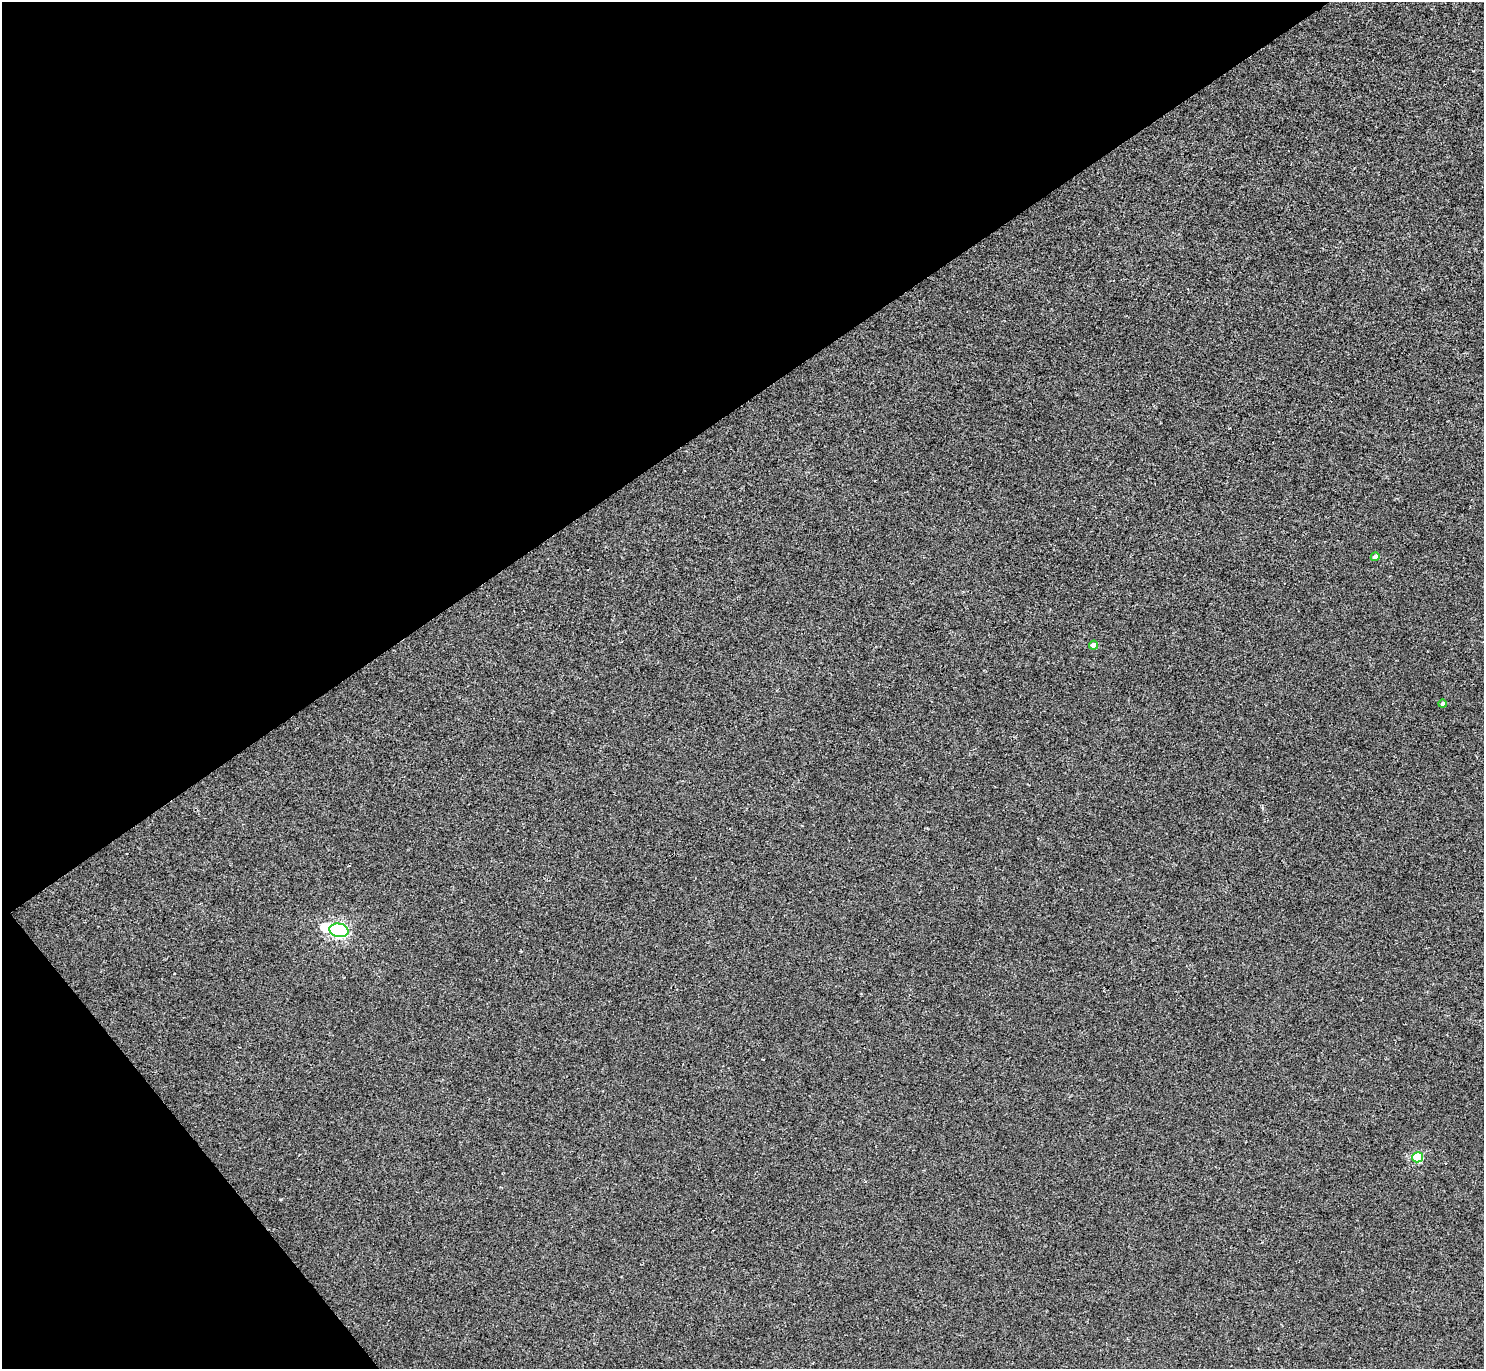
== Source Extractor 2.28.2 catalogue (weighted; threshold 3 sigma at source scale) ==
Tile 5 of 4 x 4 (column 1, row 2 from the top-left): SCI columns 1-1482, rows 2896-4262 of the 5932 x 5928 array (HDU 1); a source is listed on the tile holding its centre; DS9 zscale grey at full resolution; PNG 1486 x 1371 px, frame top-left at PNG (2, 2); each listed source drawn as its Kron ellipse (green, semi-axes under 4 px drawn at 4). Shown black and unused: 34% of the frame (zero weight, under 2 of 3 exposures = <1% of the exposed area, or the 3 px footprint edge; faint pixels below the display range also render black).
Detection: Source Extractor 2.28.2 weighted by HDU 2 'WHT'; one run over the whole footprint, this tile lists its part. Background 8.60e-04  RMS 0.0049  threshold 0.0222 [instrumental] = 3 sigma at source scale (4.5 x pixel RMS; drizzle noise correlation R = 1.50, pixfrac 1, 0.05/0.05 arcsec/px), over >= 5 px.
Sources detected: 5; all 5 listed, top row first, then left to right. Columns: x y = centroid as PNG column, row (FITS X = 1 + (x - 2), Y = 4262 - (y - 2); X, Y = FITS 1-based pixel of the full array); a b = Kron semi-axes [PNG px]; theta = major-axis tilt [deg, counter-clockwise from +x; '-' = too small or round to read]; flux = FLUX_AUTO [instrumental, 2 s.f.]
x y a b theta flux
1375 557 4 4 - 2.6
1094 645 4 4 - 5.1
1443 704 4 4 - 1.3
339 930 10 6 -12 150
1418 1157 5 5 - 24